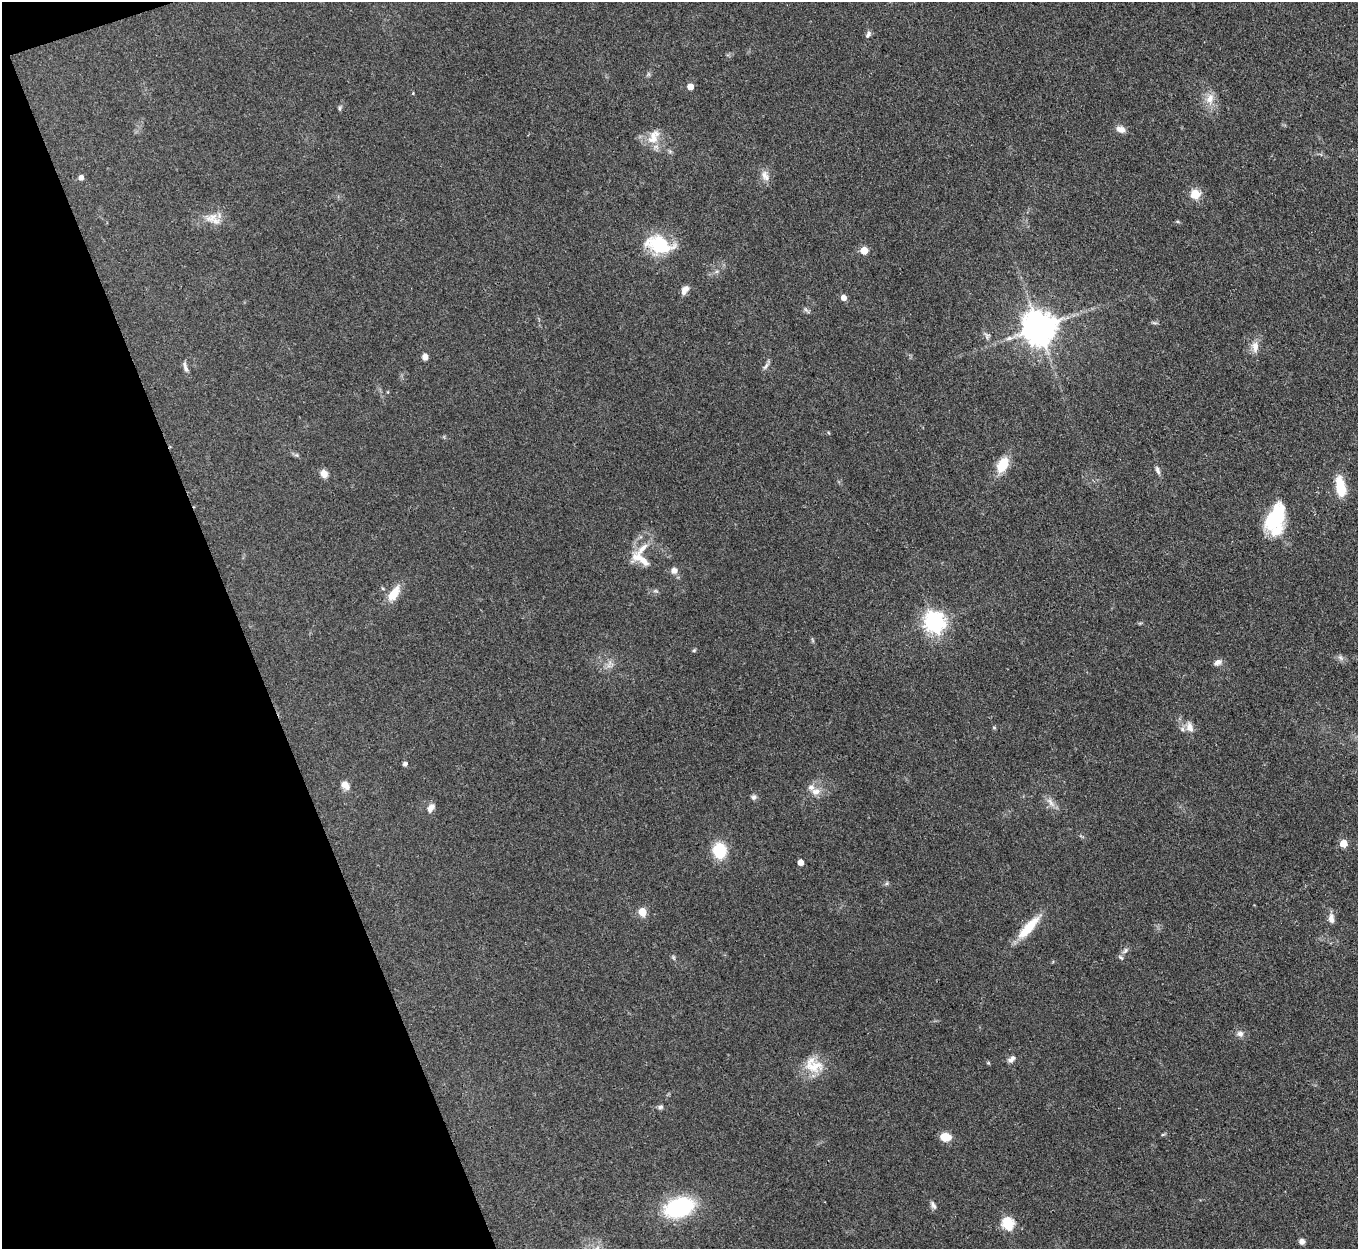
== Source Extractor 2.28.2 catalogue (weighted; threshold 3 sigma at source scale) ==
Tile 5 of 4 x 4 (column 1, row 2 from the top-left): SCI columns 3-1358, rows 2770-4016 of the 5429 x 5414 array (HDU 1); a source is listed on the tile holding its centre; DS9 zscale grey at full resolution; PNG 1360 x 1251 px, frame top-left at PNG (2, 2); no overlay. Shown black and unused: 18% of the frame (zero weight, under 3 of 4 exposures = <1% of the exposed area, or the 3 px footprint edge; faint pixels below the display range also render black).
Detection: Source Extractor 2.28.2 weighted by HDU 2 'WHT'; one run over the whole footprint, this tile lists its part. Background 0.108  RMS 0.0067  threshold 0.03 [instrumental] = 3 sigma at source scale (4.5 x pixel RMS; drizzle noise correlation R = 1.50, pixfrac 1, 0.05/0.05 arcsec/px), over >= 5 px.
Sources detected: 66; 2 inside a brighter listed object's ellipse — not listed separately; the other 64 listed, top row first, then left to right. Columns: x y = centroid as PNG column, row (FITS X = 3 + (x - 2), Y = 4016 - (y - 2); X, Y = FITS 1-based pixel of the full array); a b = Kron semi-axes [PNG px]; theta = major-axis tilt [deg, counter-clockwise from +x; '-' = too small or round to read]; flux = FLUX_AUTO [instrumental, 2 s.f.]
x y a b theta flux
868 34 9 6 57 2.1
690 86 5 5 - 8.1
1210 99 17 10 75 7.3
339 108 6 4 89 1
1121 129 11 7 -15 4.5
654 137 23 13 62 10
765 176 16 9 -65 4.7
81 177 5 5 - 3.4
1195 194 5 5 - 34
211 218 20 11 26 8.4
659 245 30 18 -17 35
864 250 5 5 - 13
685 290 11 7 57 4
844 298 5 5 - 4.6
1039 328 10 9 - 1500
987 336 10 7 -54 2.2
1255 346 15 9 90 5.9
425 357 6 5 - 3.9
766 366 12 5 55 2
185 367 15 5 -73 2.6
296 455 6 5 - 1.2
1003 465 18 11 64 15
1157 470 12 5 -69 2.2
324 474 9 8 - 4.7
1340 487 20 9 -79 20
1274 518 29 17 66 42
642 548 24 8 47 8.8
641 560 30 10 -34 9.7
674 571 7 7 - 4.2
394 594 20 10 55 11
934 622 8 7 - 380
694 650 5 5 - 0.9
1340 658 9 5 -45 2
1217 662 10 6 26 2.9
1189 727 15 10 -72 5.7
994 728 5 4 - 0.84
405 764 4 4 - 2.1
345 785 12 8 -40 4.8
816 792 12 9 10 5.4
754 797 8 7 - 1.8
1051 803 16 6 -56 4
431 808 13 7 54 3.6
1343 843 5 5 - 16
720 850 14 12 -82 24
801 862 5 4 - 5.2
887 883 6 4 46 1
642 912 5 5 - 21
1331 918 14 8 -83 3.9
1028 928 34 10 48 19
1126 950 7 5 37 1.7
673 957 8 3 -71 0.96
1121 957 9 4 -35 1.2
1240 1034 9 8 - 3
1011 1059 10 6 45 2.6
988 1063 5 3 - 0.67
814 1066 29 17 -1 16
660 1107 8 5 20 1.5
1163 1134 6 4 19 0.8
945 1137 10 8 -5 10
933 1205 11 6 -63 2.1
679 1207 25 16 18 69
1008 1224 6 6 - 66
1302 1241 6 6 - 3
597 1248 7 5 45 1.9
Isophote crosses this tile's border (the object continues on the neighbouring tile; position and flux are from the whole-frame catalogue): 1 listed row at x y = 597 1248